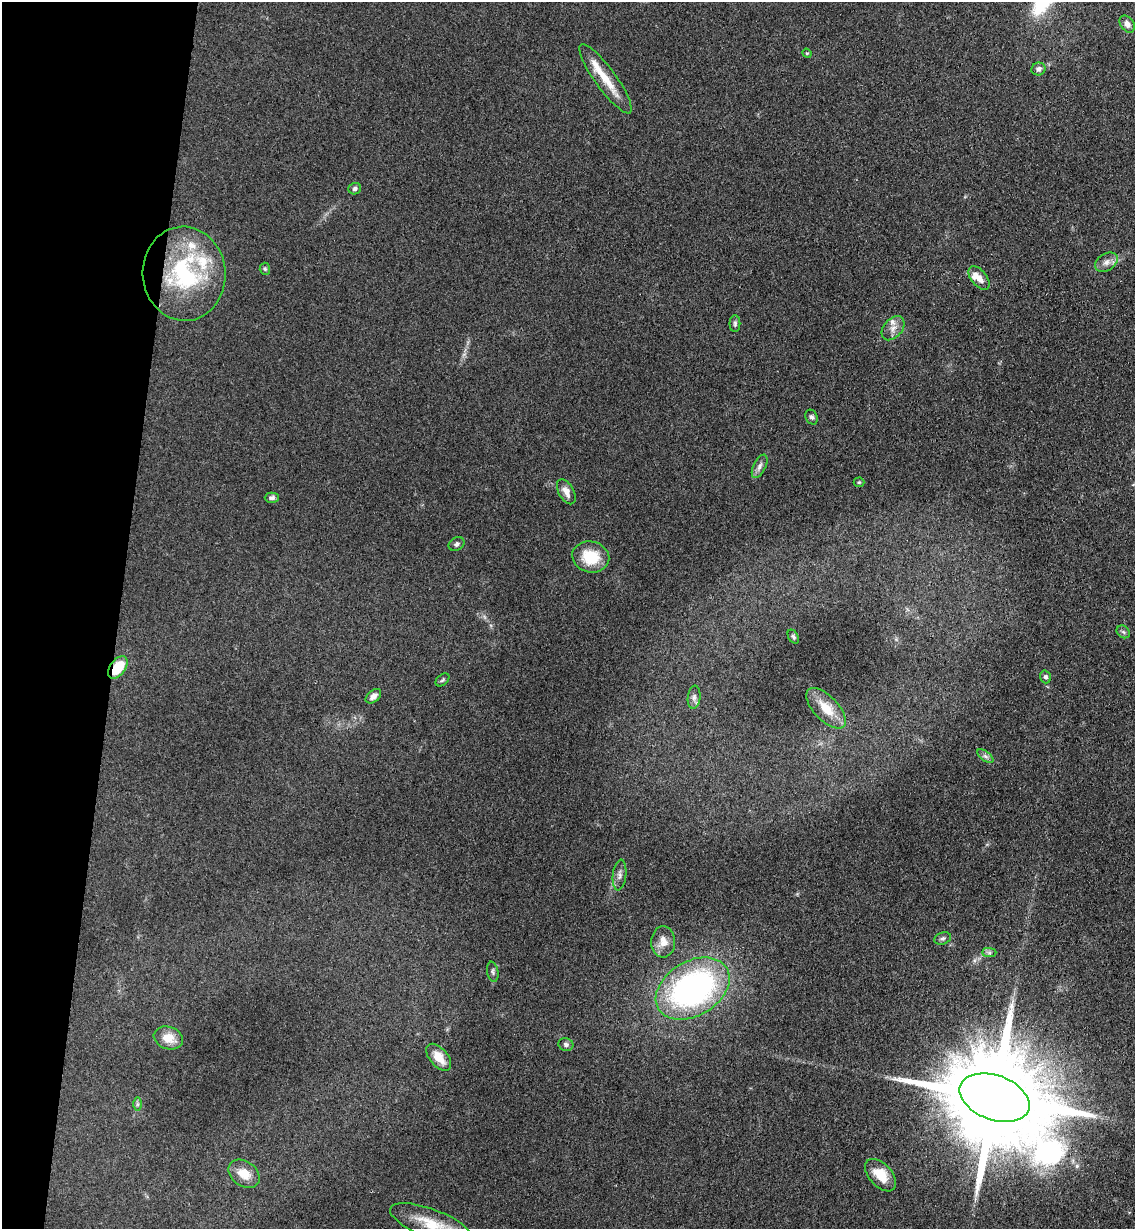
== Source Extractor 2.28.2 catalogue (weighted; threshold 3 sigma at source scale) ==
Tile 9 of 4 x 4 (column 1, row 3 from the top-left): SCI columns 294-1426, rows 1242-2468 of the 5000 x 4935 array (HDU 1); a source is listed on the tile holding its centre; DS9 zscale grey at full resolution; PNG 1137 x 1231 px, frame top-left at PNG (2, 2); each listed source drawn as its Kron ellipse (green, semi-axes under 4 px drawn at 4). Shown black and unused: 10% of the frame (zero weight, under 3 of 4 exposures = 5% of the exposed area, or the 3 px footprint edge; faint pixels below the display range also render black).
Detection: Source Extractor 2.28.2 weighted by HDU 2 'WHT'; one run over the whole footprint, this tile lists its part. Background 0.112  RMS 0.0077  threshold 0.0347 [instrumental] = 3 sigma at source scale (4.5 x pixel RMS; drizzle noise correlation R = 1.50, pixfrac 1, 0.05/0.05 arcsec/px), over >= 5 px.
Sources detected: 46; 1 long thin detection or spike segment (spike, bleed or trail) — neither listed nor drawn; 4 inside a brighter listed object's ellipse — not listed separately; the other 41 listed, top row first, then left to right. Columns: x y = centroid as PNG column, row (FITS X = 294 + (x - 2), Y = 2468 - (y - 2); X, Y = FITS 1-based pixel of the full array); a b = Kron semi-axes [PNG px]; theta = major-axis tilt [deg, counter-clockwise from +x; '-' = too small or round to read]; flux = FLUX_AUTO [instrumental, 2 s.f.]
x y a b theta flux
1127 24 9 6 -53 3.9
807 53 5 4 - 0.8
1038 69 7 6 - 3.4
606 79 42 10 -54 17
355 189 6 5 - 2.1
1106 262 12 8 33 4.7
265 269 6 5 - 1.2
184 274 47 41 -87 95
979 278 14 7 -52 6.2
735 324 8 5 90 1.8
893 328 14 9 50 5.9
811 417 8 6 -62 2
760 466 13 6 64 3.2
859 482 5 5 - 0.95
566 492 14 7 -60 6.3
272 498 7 5 0 2.5
457 544 8 6 34 2.2
591 557 19 15 -12 24
1123 632 7 5 -44 1.7
793 637 8 5 -58 1.6
118 667 12 7 54 22
1045 677 6 5 - 2
443 680 8 5 42 1.4
373 696 9 5 41 4.1
694 697 11 6 84 2.8
826 708 25 12 -46 16
985 756 9 4 -35 2.3
620 875 15 6 83 3.9
943 938 8 6 18 1.9
663 942 15 12 87 7.9
989 953 7 4 -1 1.7
493 972 10 5 -79 1.9
693 989 40 27 31 220
168 1038 15 11 -18 11
566 1044 7 6 - 2.1
439 1057 16 9 -49 11
995 1098 36 22 -20 25000
137 1104 7 4 90 1.4
244 1174 17 12 -36 12
881 1175 19 11 -48 17
431 1224 43 14 -21 23
Overlapping masked pixels (flux is a lower limit): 1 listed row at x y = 118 667
Isophote crosses this tile's border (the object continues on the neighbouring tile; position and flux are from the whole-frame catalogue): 1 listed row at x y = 431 1224